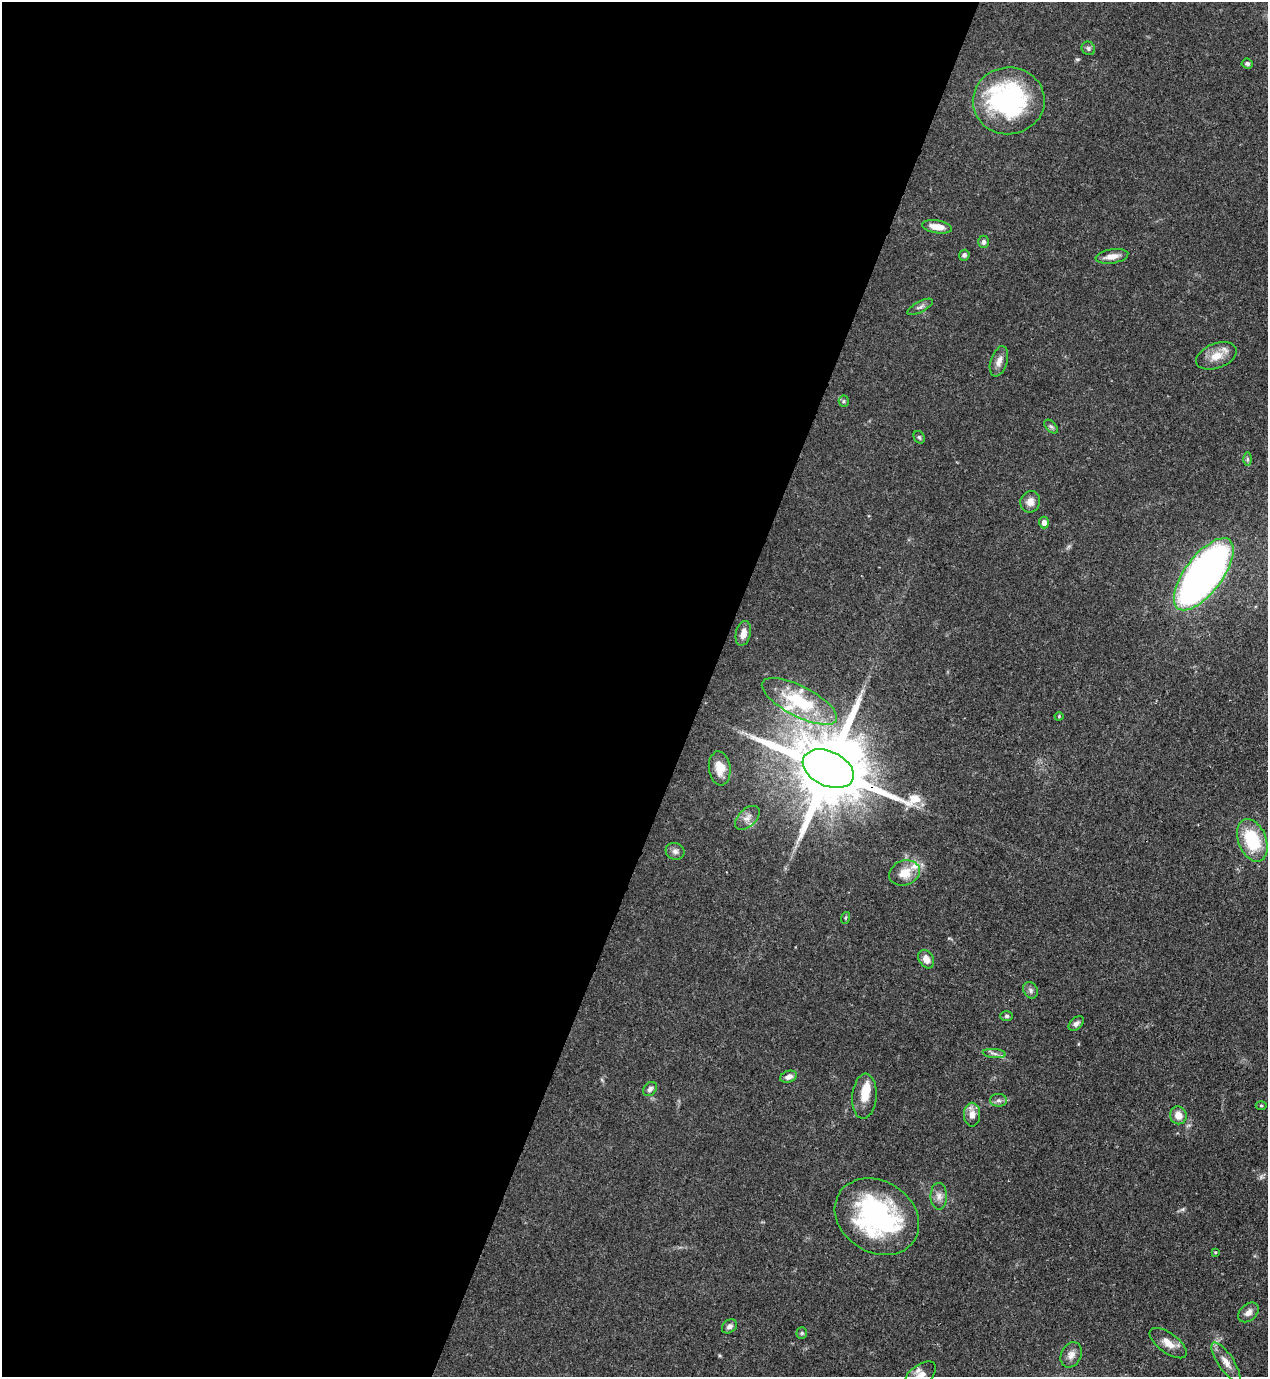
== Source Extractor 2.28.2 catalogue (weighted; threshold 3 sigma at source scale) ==
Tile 5 of 4 x 4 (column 1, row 2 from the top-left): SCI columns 225-1490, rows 2791-4165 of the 5643 x 5583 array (HDU 1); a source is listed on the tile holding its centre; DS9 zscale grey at full resolution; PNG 1270 x 1379 px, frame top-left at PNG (2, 2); each listed source drawn as its Kron ellipse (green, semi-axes under 4 px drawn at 4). Shown black and unused: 56% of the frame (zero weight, under 3 of 4 exposures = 7% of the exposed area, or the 3 px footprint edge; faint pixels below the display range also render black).
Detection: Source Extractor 2.28.2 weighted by HDU 2 'WHT'; one run over the whole footprint, this tile lists its part. Background 0.07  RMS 0.0036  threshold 0.016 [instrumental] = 3 sigma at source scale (4.5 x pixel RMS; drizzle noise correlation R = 1.50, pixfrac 1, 0.05/0.05 arcsec/px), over >= 5 px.
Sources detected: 54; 1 inside a brighter object's white glare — neither listed nor drawn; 4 inside a brighter listed object's ellipse — not listed separately; the other 49 listed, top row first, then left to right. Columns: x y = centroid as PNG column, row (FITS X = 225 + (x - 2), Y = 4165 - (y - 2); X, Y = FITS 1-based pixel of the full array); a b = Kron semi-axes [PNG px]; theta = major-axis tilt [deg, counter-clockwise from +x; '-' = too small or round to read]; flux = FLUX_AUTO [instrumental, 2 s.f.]
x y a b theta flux
1088 48 7 6 - 0.85
1247 63 6 5 - 0.84
1009 101 36 33 4 57
937 227 15 6 -9 4.1
983 242 6 5 - 0.99
964 255 5 5 - 0.86
1112 256 16 7 9 3.2
920 307 14 5 28 1.3
1216 356 21 12 21 5.5
999 361 16 8 71 2.5
844 401 5 5 - 0.54
1051 426 8 5 -44 0.79
919 437 6 5 - 0.59
1247 459 6 4 -90 0.59
1030 502 11 9 68 2.7
1044 523 6 5 - 1.9
1204 574 43 18 53 190
743 633 12 7 77 3.1
799 701 41 15 -27 21
1059 716 4 4 - 0.36
720 768 17 11 -83 4.9
828 769 27 17 -25 5200
747 818 15 8 44 2.5
1252 840 22 14 -69 19
675 851 9 8 - 1.5
904 873 16 12 20 5.9
845 918 6 4 71 0.46
926 959 10 7 -59 2.7
1030 990 8 6 -57 1.2
1007 1016 6 5 - 0.64
1076 1024 9 5 40 1.3
994 1053 11 4 -6 1.2
788 1077 8 6 19 1.8
650 1089 8 6 48 1.3
864 1096 22 12 85 6.1
998 1100 8 6 0 1.2
1261 1105 5 3 - 0.4
972 1115 12 8 -90 2.9
1178 1115 9 8 - 3.6
939 1196 13 8 -89 2.3
877 1217 44 35 -32 63
1215 1252 4 3 - 0.34
1248 1312 11 8 43 2.1
729 1326 8 6 38 1.3
802 1333 5 5 - 0.52
1168 1343 22 10 -36 4
1071 1355 13 10 64 2.4
1226 1362 23 8 -56 3.7
920 1375 19 10 38 3.7
Overlapping masked pixels (flux is a lower limit): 2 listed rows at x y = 1009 101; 828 769
Isophote crosses this tile's border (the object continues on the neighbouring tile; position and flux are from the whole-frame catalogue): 1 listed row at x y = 920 1375